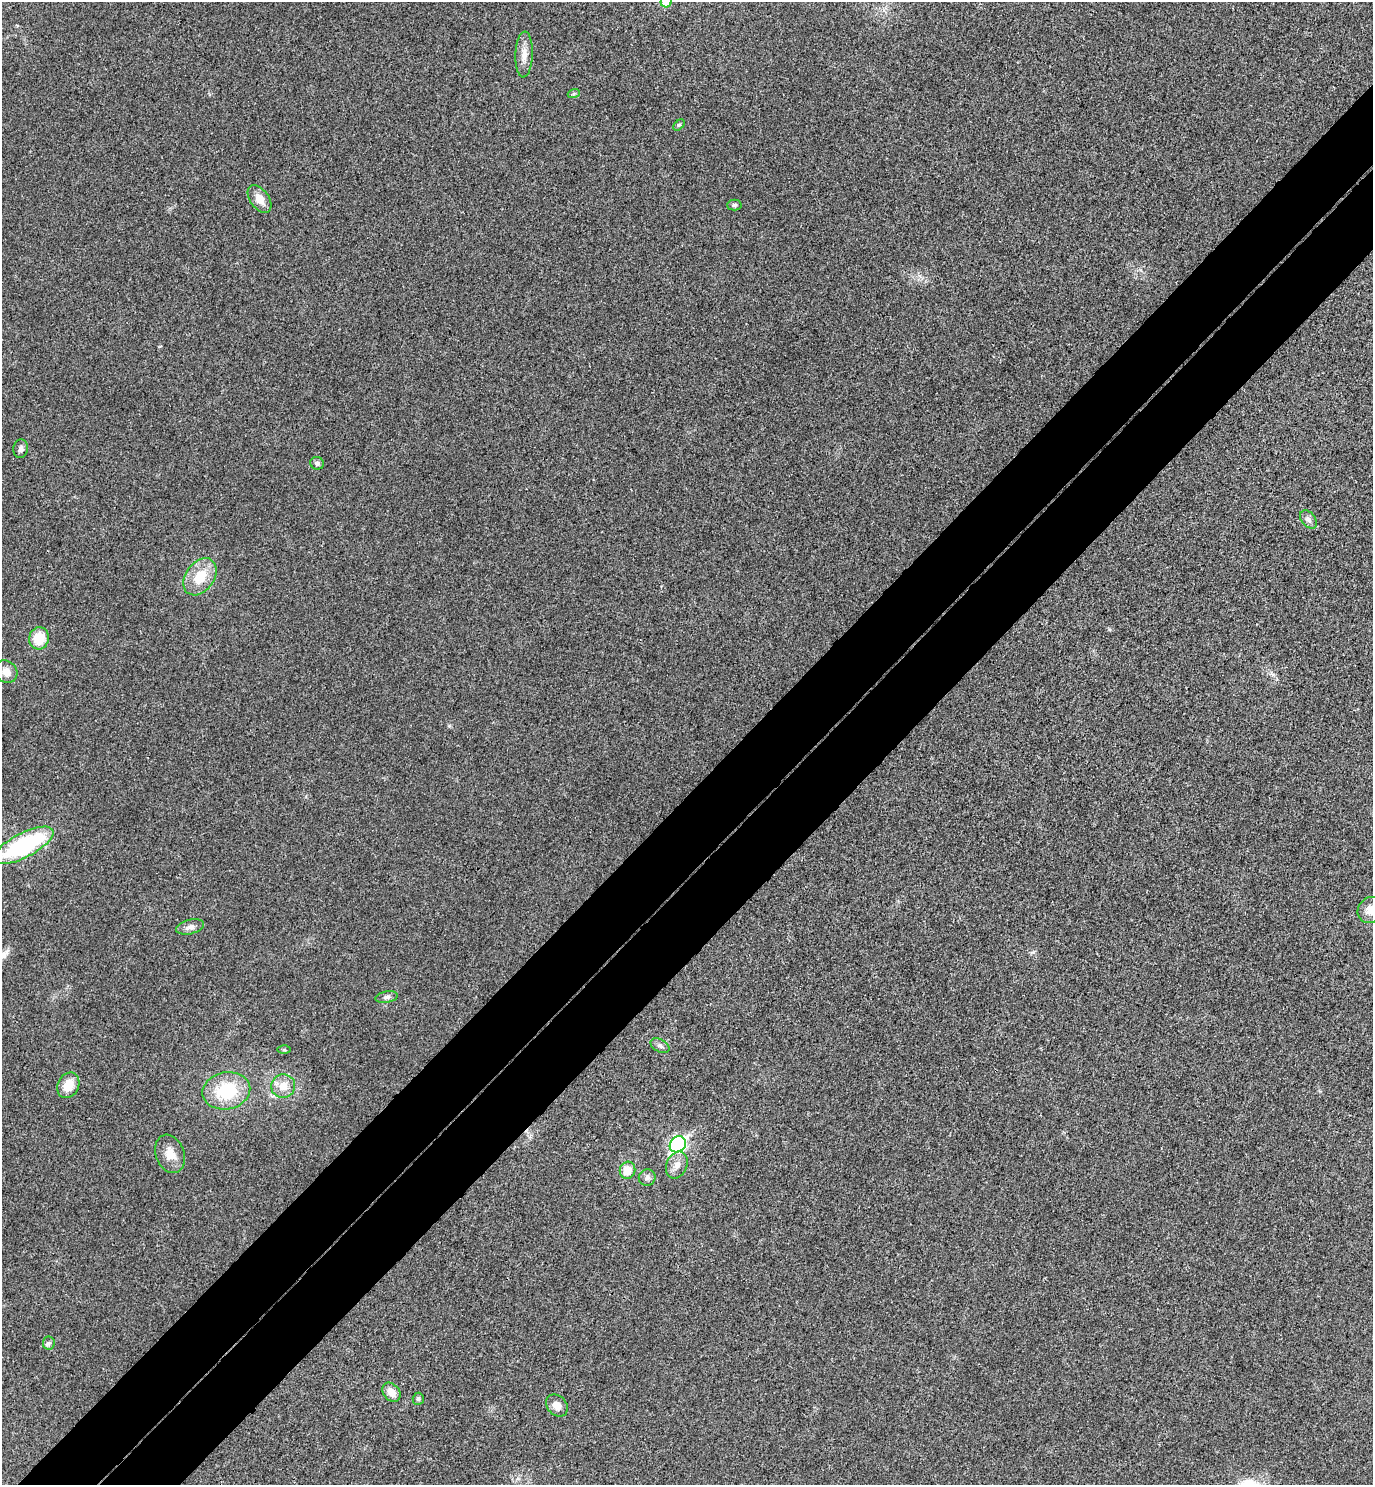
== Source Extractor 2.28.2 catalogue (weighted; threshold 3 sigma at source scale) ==
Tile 7 of 4 x 4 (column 3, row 2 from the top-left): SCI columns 2943-4313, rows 3016-4498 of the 6024 x 6027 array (HDU 1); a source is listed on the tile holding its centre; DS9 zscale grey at full resolution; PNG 1375 x 1487 px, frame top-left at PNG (2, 2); each listed source drawn as its Kron ellipse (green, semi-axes under 4 px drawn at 4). Shown black and unused: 10% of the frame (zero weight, under 3 of 4 exposures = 6% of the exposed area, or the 3 px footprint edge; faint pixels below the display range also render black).
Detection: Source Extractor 2.28.2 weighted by HDU 2 'WHT'; one run over the whole footprint, this tile lists its part. Background 0.0284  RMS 0.0063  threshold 0.0283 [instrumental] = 3 sigma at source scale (4.5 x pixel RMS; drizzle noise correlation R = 1.50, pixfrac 1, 0.05/0.05 arcsec/px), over >= 5 px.
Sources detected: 30; all 30 listed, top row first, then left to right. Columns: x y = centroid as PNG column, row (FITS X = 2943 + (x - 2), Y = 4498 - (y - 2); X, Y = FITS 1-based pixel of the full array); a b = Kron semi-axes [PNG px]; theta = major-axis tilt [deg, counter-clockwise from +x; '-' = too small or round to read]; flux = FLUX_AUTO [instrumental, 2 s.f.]
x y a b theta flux
666 2 5 5 - 15
524 54 23 8 88 6.1
574 93 6 4 20 0.94
679 125 7 4 43 0.97
259 199 16 9 -54 6.7
734 205 7 5 1 1.3
21 449 9 7 80 2.5
317 463 7 6 - 1.8
1308 519 10 7 -52 2.5
200 577 20 14 54 16
39 638 11 10 - 14
6 672 12 10 -45 5.9
23 845 33 12 27 81
1370 910 13 12 - 6.8
190 927 14 7 14 3.4
387 997 11 5 10 2.1
660 1046 10 6 -28 2
284 1050 6 4 0 0.88
68 1085 13 10 64 11
283 1086 12 11 - 8.3
226 1091 24 18 11 31
678 1144 9 7 45 150
170 1154 19 14 -70 8.6
677 1165 14 10 66 5
627 1170 8 7 - 10
647 1178 8 8 - 2.3
49 1343 6 6 - 1.4
391 1392 10 8 -51 5.8
418 1399 6 5 - 1.3
557 1405 12 9 -46 4.9
Isophote crosses this tile's border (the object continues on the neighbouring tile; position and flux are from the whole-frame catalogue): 3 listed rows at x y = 666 2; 23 845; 1370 910